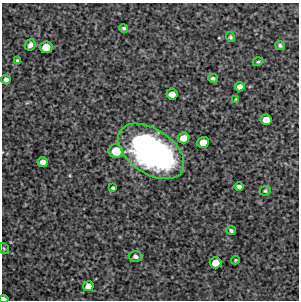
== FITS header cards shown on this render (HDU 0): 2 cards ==
NAXIS1  =                  297 /Length X axis
NAXIS2  =                  298 /Length Y axis

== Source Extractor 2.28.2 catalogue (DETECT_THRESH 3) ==
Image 297 x 298 px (HDU 0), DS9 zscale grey, 1 PNG px = 1 image px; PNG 301 x 302 px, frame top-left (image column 1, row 298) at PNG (2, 3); each listed source drawn as its Kron ellipse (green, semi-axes under 4 px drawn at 4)
Background 5030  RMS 270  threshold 800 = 3 sigma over >= 5 px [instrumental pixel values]
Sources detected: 28; all 28 listed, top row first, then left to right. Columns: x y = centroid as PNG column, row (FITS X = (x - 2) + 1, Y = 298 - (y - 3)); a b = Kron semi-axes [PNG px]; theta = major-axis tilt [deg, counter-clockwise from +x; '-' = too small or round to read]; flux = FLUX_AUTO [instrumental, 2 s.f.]
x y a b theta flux
124 28 4 4 - 3.7e+04
230 37 5 4 - 2.8e+04
30 45 6 5 - 7.4e+04
280 45 5 4 - 4.0e+04
46 47 6 5 - 2.7e+05
17 61 4 3 - 3.3e+04
258 62 5 3 - 2.4e+04
213 78 5 4 - 3.6e+04
6 80 5 4 - 6.8e+04
240 87 5 4 - 1.1e+05
172 94 5 5 - 1.5e+05
236 99 4 4 - 1.6e+04
266 120 5 5 - 1.7e+05
184 138 6 5 - 1.7e+05
203 142 6 5 - 2.1e+05
116 151 7 6 - 3.5e+05
151 151 37 22 -34 5.8e+06
43 162 5 5 - 1.1e+05
239 187 4 4 - 6.4e+04
113 188 4 3 - 3.0e+04
265 191 6 4 24 2.8e+04
231 230 5 4 - 4.1e+04
4 248 6 4 -53 2.2e+04
135 257 7 5 -6 5.8e+04
235 260 4 3 - 2.3e+04
215 263 6 5 - 2.0e+05
88 286 5 5 - 1.2e+05
4 299 5 3 - 1.0e+05
At the frame edge (FLAGS 8, measured only in part): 1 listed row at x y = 4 299